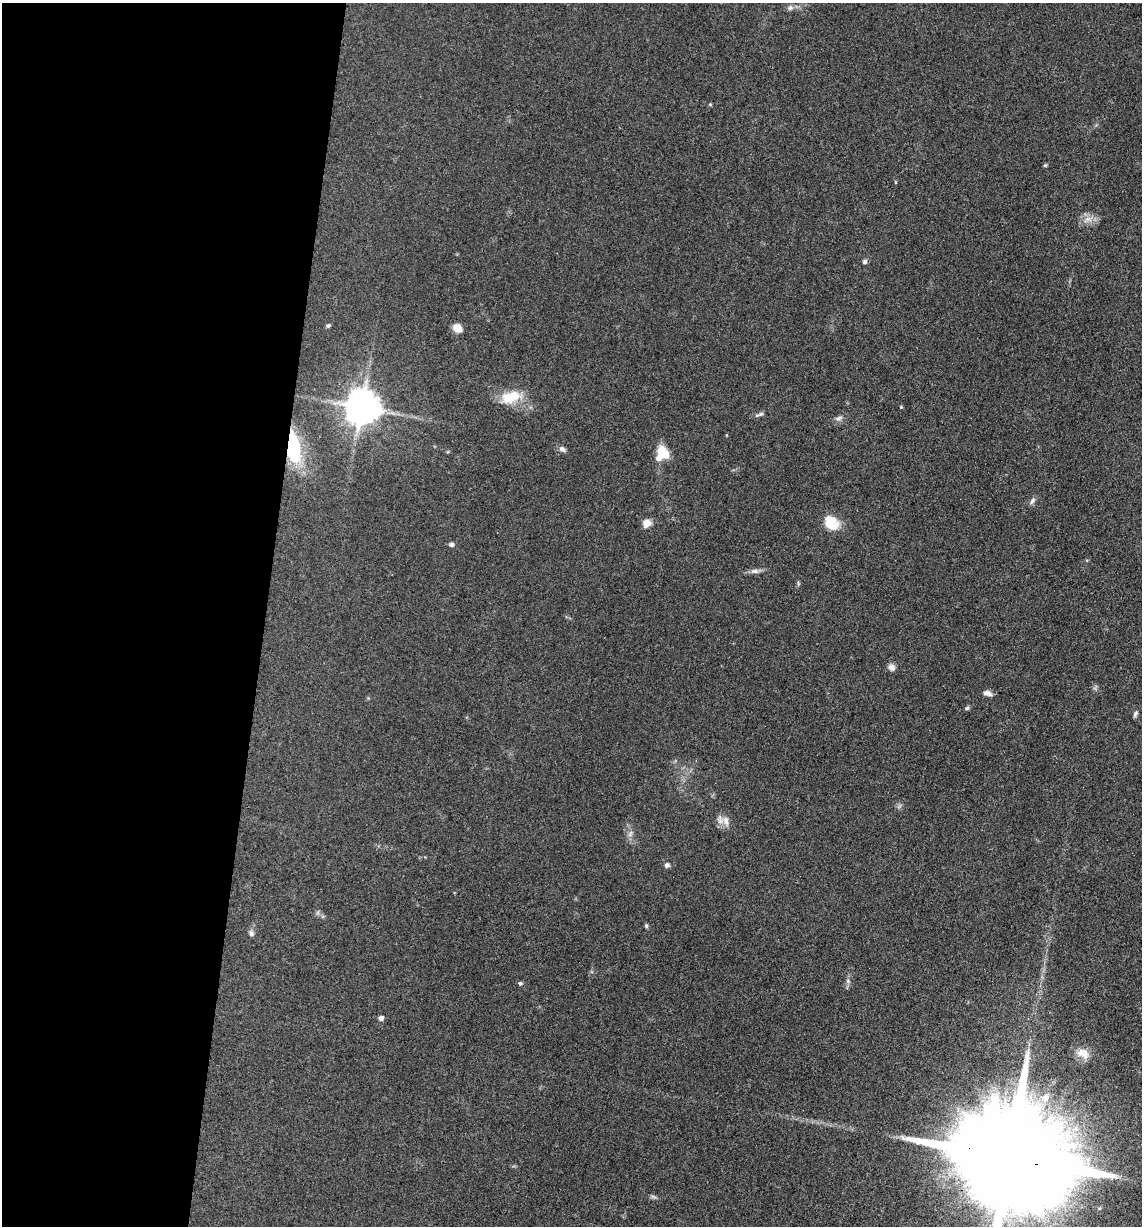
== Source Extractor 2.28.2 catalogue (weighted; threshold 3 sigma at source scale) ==
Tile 5 of 4 x 4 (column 1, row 2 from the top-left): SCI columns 246-1385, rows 2456-3679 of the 4932 x 4909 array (HDU 1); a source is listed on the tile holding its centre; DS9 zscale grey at full resolution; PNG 1144 x 1228 px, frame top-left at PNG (2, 3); no overlay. Shown black and unused: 23% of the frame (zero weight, under 3 of 4 exposures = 1% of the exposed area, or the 3 px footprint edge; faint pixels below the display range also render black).
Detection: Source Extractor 2.28.2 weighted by HDU 2 'WHT'; one run over the whole footprint, this tile lists its part. Background 0.103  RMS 0.0072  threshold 0.0324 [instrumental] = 3 sigma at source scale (4.5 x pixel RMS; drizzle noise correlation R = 1.50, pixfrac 1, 0.05/0.05 arcsec/px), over >= 5 px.
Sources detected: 39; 1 too faint to see at this stretch — not listed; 2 inside a brighter listed object's ellipse — not listed separately; the other 36 listed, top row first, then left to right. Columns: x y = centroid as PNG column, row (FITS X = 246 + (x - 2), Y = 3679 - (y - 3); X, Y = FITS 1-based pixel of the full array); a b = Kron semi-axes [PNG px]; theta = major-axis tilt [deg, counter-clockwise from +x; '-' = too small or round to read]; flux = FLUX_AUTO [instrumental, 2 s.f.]
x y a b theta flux
790 8 9 7 26 2.2
710 104 4 4 - 0.79
1045 165 5 4 - 0.85
895 182 5 3 - 0.61
1088 219 12 7 -5 4.9
865 262 6 5 - 1.8
328 325 6 4 47 1.1
457 328 9 8 - 6.9
511 397 28 15 15 18
901 407 4 3 - 0.66
362 408 10 10 - 1600
761 414 8 5 19 1.6
839 418 10 6 21 2.3
293 446 33 13 -81 52
562 449 8 6 -31 2.3
663 453 17 12 -58 13
1033 501 10 5 49 2.1
647 523 10 9 - 5.3
830 524 18 15 11 15
451 545 6 5 - 1.8
755 571 11 6 0 2.9
892 667 9 8 - 2.9
987 693 11 6 -12 3.4
967 708 7 4 44 1.1
1135 714 9 4 61 1.6
726 821 15 8 -73 5.4
630 834 10 4 57 2
667 865 6 5 - 2
646 926 5 4 - 1.1
251 933 7 7 - 2
848 981 6 5 - 1.5
520 983 5 5 - 1.5
381 1018 5 5 - 3.1
1083 1053 19 12 -31 7.6
1045 1098 11 10 - 7.6
1006 1157 49 23 -13 37000
Overlapping masked pixels (flux is a lower limit): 2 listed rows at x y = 293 446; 1006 1157
Isophote crosses this tile's border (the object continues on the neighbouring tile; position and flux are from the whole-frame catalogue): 1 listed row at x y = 1006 1157